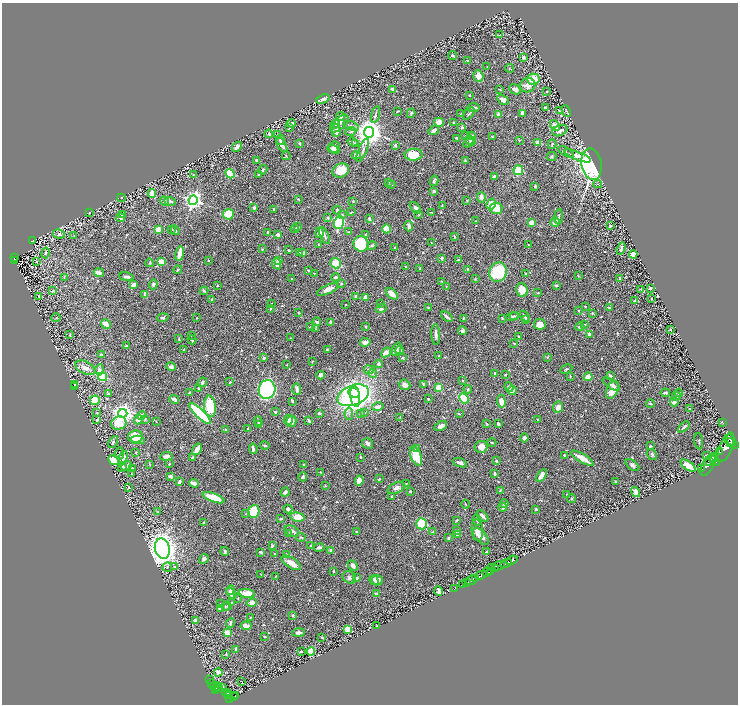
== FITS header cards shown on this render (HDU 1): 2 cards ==
NAXIS1  =                 1472
NAXIS2  =                 1404

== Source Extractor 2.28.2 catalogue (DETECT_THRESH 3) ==
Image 1472 x 1404 px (HDU 1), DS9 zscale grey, zoomed out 1/2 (1 PNG px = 2 x 2 image px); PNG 740 x 706 px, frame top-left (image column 1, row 1403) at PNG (2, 3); each listed source drawn as its Kron ellipse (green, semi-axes under 4 px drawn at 4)
Background 0.563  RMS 0.015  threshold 0.0437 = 3 sigma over >= 5 px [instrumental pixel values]
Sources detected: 669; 28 cannot appear on this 1/2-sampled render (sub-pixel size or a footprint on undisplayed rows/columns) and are neither listed nor drawn; of the other 641, the 500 brightest by FLUX_AUTO listed and drawn (141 fainter detections omitted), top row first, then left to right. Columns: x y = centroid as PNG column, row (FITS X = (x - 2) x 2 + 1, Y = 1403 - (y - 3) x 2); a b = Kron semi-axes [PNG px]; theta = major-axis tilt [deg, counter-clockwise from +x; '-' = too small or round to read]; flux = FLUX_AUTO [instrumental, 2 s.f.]
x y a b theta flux
500 35 3 2 - 1.6
453 56 4 2 - 4.4
523 57 3 2 - 10
468 61 3 2 - 3.1
487 67 3 2 - 1.6
509 68 4 3 - 2.5
478 76 6 5 - 27
533 79 6 5 - 44
528 85 8 7 - 18
392 89 3 3 - 7.4
499 89 4 2 - 1.8
515 89 6 4 -29 13
546 91 2 2 - 3.5
469 95 2 2 - 3.4
323 99 7 4 20 10
503 100 6 4 -29 16
545 107 3 3 - 4.9
473 108 7 3 -1 6.7
397 111 4 2 - 2
559 111 3 2 - 3.6
566 111 6 2 -65 3.1
411 113 5 2 - 3.7
522 113 3 3 - 17
375 114 9 3 74 4.4
460 114 3 2 - 1.7
469 114 7 2 49 4
498 114 2 2 - 32
340 116 4 4 - 14
439 122 5 4 - 28
291 123 4 2 - 7.8
339 123 11 5 44 15
454 123 4 2 - 2.2
335 124 4 4 - 3.4
555 125 6 4 -51 21
351 126 8 3 -19 6
289 127 2 2 - 2.3
462 128 4 3 - 5.3
434 130 6 3 35 13
336 131 6 4 -88 15
560 131 8 5 23 11
351 132 5 3 - 3.5
369 132 5 5 - 4000
269 134 4 4 - 6
278 135 4 2 - 1.7
465 136 3 3 - 1.9
472 136 4 4 - 5.9
492 137 3 2 - 2
456 138 4 3 - 3.3
280 140 5 3 - 8.2
469 140 4 3 - 4.6
519 140 3 2 - 2
353 142 5 4 - 4.2
470 142 7 3 29 5.1
537 142 2 2 - 36
356 143 4 4 - 8.3
299 144 2 2 - 2.9
552 144 5 3 - 4.7
282 145 8 3 -58 17
395 145 3 3 - 7.7
237 147 5 3 - 16
334 147 6 5 - 17
333 149 6 3 -27 12
363 150 12 3 67 6.5
566 152 9 3 -29 4.3
356 155 4 3 - 27
413 155 9 6 2 54
286 156 4 2 - 1.6
552 156 5 3 - 3
578 156 14 4 -22 23
256 160 3 2 - 4.3
465 161 4 3 - 2.1
591 164 16 10 -80 750
263 170 5 3 - 3.5
341 170 9 6 27 48
518 170 5 4 - 61
193 174 2 2 - 2
230 174 5 4 - 120
258 174 3 2 - 2.3
494 176 3 2 - 3.8
434 181 5 3 - 5
388 182 3 2 - 1.6
392 184 2 2 - 1.8
598 184 4 2 - 2.2
535 186 3 2 - 5.1
434 191 3 2 - 11
152 193 4 3 - 38
481 197 5 3 - 11
121 198 4 3 - 4
298 199 4 3 - 2
193 200 5 4 - 1100
164 201 5 4 - 8.2
170 201 6 4 -19 7.4
353 201 2 2 - 2.9
467 201 4 3 - 2.3
491 204 5 4 - 42
442 206 4 2 - 1.9
254 208 3 3 - 5.1
415 208 7 4 -46 9.2
496 208 6 5 - 59
274 209 3 2 - 2.5
337 210 4 3 - 5.4
89 212 2 2 - 1.8
352 212 3 1 - 2.1
432 212 3 2 - 1.7
122 214 4 3 - 4.3
228 214 5 5 - 57
343 215 4 3 - 2.3
419 215 4 2 - 1.9
559 216 8 3 85 3.5
120 218 5 3 - 6.4
328 218 4 3 - 2.8
369 219 4 3 - 5.3
475 221 2 2 - 1.8
339 222 6 5 - 270
555 222 5 3 - 12
531 223 3 3 - 29
610 225 3 2 - 4.2
409 226 5 3 - 13
297 227 3 3 - 6.8
171 229 4 3 - 4.1
295 229 4 3 - 3
387 229 4 4 - 56
158 230 3 2 - 47
175 230 5 2 - 5.6
267 232 2 2 - 3.5
349 232 3 2 - 4.3
319 233 5 4 - 24
59 234 6 4 -11 9.4
278 235 3 3 - 10
324 235 9 4 -66 7.3
365 235 3 2 - 2.4
74 236 3 2 - 1.8
454 236 4 2 - 1.9
32 241 4 2 - 96
431 243 2 2 - 1.7
361 244 8 7 - 140
318 245 4 2 - 1.9
372 245 5 4 - 4
529 245 3 2 - 2.4
395 247 2 2 - 2.5
262 249 3 2 - 2.3
621 249 6 3 69 10
288 250 2 2 - 2.8
45 253 5 3 - 5.9
299 253 3 2 - 7.4
303 253 3 2 - 7.7
180 254 7 3 79 32
633 254 4 3 - 18
14 258 4 2 - 57
441 258 3 3 - 4.5
208 260 3 2 - 2.2
279 260 4 3 - 6.5
458 260 3 2 - 2.6
15 261 2 1 - 11
36 261 3 3 - 2.2
161 262 4 3 - 48
150 263 4 3 - 2.7
336 263 5 5 - 72
277 264 6 4 -69 12
406 267 3 2 - 2.2
420 269 3 2 - 2.9
468 269 2 2 - 8.7
178 270 4 2 - 3.5
308 270 4 2 - 3.7
498 272 10 8 71 170
99 273 5 3 - 14
314 273 2 2 - 1.7
525 273 2 2 - 3.6
578 276 4 2 - 1.9
64 277 3 3 - 2.1
127 277 7 3 -9 8.3
336 277 4 4 - 4.5
292 279 3 2 - 1.8
475 279 3 3 - 1.9
619 279 3 2 - 4.2
442 281 3 2 - 1.7
341 283 3 3 - 3.2
153 284 5 4 - 5.1
133 285 3 2 - 24
217 285 2 2 - 2
556 285 4 3 - 3.5
446 286 3 3 - 1.8
650 288 2 2 - 4.1
328 289 11 4 24 20
641 289 4 2 - 1.9
522 290 7 6 - 44
52 291 4 2 - 2
204 291 4 3 - 3.9
538 293 3 2 - 2.7
145 294 4 2 - 10
392 294 7 4 -41 21
39 296 2 2 - 2.7
356 296 3 2 - 10
365 297 4 3 - 8.1
652 298 3 2 - 2
212 299 3 2 - 3.1
635 301 4 2 - 8.1
380 303 3 2 - 2.2
271 304 3 2 - 4.4
345 305 2 2 - 2
585 306 2 2 - 2.7
428 307 3 2 - 2.1
609 308 4 3 - 3.4
270 309 3 3 - 3.6
381 309 5 4 - 7.9
579 311 3 2 - 2.9
298 313 3 3 - 1.9
592 313 3 3 - 2.9
514 316 4 3 - 3.4
525 316 6 2 -52 7
447 317 6 3 -37 8.4
512 317 7 3 12 5.7
56 318 4 3 - 3.2
163 318 6 4 18 4.9
197 318 2 2 - 2.6
464 318 3 3 - 3
502 318 4 3 - 2.6
526 320 3 3 - 2.2
317 322 4 3 - 6.3
331 322 2 2 - 20
106 324 5 3 - 40
540 324 6 5 - 22
584 325 2 2 - 10
310 327 3 2 - 2.3
366 327 3 3 - 2.2
580 327 4 3 - 7.1
316 329 3 3 - 1.8
670 329 3 2 - 4.5
462 331 4 4 - 8.5
436 334 10 3 -89 10
589 334 3 3 - 5.7
70 335 3 3 - 2
192 336 3 3 - 2.1
518 336 2 2 - 4.3
291 338 3 2 - 1.7
179 339 3 2 - 2.8
192 340 4 3 - 5.8
365 342 5 3 - 21
514 343 3 2 - 2.4
126 346 3 2 - 2.7
397 349 7 3 68 7.7
184 350 2 2 - 2.5
327 350 3 2 - 5.8
399 350 4 3 - 9
386 352 5 3 - 16
101 355 3 3 - 5.8
439 356 3 2 - 2.5
547 357 3 2 - 1.6
264 358 2 2 - 14
402 358 3 3 - 3.2
312 361 3 2 - 1.7
378 364 4 3 - 5.1
287 365 3 2 - 1.8
171 367 5 3 - 9.4
85 368 11 6 -27 22
566 369 6 3 25 3.6
99 370 6 4 82 9.5
369 370 5 3 - 6.4
372 373 5 4 - 5.1
495 373 4 3 - 4.4
321 375 4 3 - 19
505 375 3 2 - 2.3
610 375 4 3 - 5.7
570 376 3 2 - 1.6
102 377 5 4 - 82
588 377 4 4 - 36
463 381 3 2 - 2
202 382 5 3 - 6
230 382 3 2 - 2.8
423 384 3 2 - 5.5
611 384 10 3 -33 11
75 385 4 2 - 2.4
404 385 6 5 - 11
75 387 4 3 - 3.7
439 387 3 3 - 41
509 387 5 4 - 8.4
198 388 3 2 - 2.8
267 389 9 8 - 780
297 389 6 3 -88 8.3
468 389 4 3 - 3.7
612 390 9 5 65 29
512 391 4 3 - 15
189 393 4 3 - 4.1
354 393 6 4 -24 360
665 393 5 2 - 4.8
679 393 4 2 - 2.7
108 394 4 3 - 3.2
353 395 16 10 20 860
355 396 10 4 -83 330
676 396 4 3 - 4.4
464 398 5 4 - 110
174 399 5 2 - 12
428 399 2 2 - 2.6
95 400 5 4 - 56
292 401 3 2 - 3.4
501 401 7 4 -88 18
674 402 4 3 - 10
650 404 4 2 - 4
210 406 11 6 -84 120
378 407 6 3 15 16
558 407 6 5 - 16
689 408 2 2 - 1.7
97 412 2 2 - 1.6
275 412 2 2 - 3.4
364 412 4 2 - 2.5
123 413 4 4 - 1600
200 413 14 4 -45 300
319 413 3 3 - 5.6
361 413 4 3 - 2.6
349 414 6 3 -86 6.6
459 414 4 3 - 2.8
141 416 4 3 - 6.5
400 417 4 2 - 1.8
145 419 3 3 - 2.1
538 419 2 2 - 3.2
97 420 4 2 - 4.4
138 420 5 4 - 23
289 420 5 4 - 14
309 420 4 2 - 4.5
156 421 2 2 - 1.8
258 421 5 3 - 3.9
291 421 6 5 - 13
722 422 3 2 - 1.9
119 423 8 6 21 53
258 424 3 3 - 3.2
487 424 4 3 - 2.4
498 424 4 2 - 6
441 426 7 4 25 14
684 427 7 3 41 6.1
248 428 2 2 - 4.6
226 430 3 2 - 5.7
135 437 7 6 - 48
524 438 4 4 - 7.7
138 440 7 4 1 19
731 440 6 2 -61 820
699 441 8 3 -83 3.3
113 442 6 4 60 4.7
492 442 4 2 - 2.4
732 443 7 2 -31 1500
368 444 5 5 - 7.8
265 445 5 3 - 3.6
650 446 3 2 - 2.6
481 447 6 6 - 25
726 447 15 6 68 3600
416 448 3 3 - 3.2
197 449 6 3 55 33
253 449 5 2 - 10
136 452 4 2 - 2.7
719 452 2 1 - 56
120 453 6 3 89 4.4
652 454 6 4 -56 4.6
564 455 3 3 - 2.8
166 456 6 3 6 10
416 456 10 5 -68 56
706 456 3 2 - 2.1
123 457 6 3 68 16
193 457 4 3 - 6.8
360 457 3 3 - 2.7
582 458 13 3 -30 38
714 458 4 2 - 900
114 460 5 3 - 75
496 461 3 3 - 4.5
709 461 2 1 - 350
715 461 5 3 - 1300
460 463 7 3 -19 12
150 464 3 2 - 2.2
169 464 2 2 - 2.5
303 465 3 2 - 2.4
632 465 8 4 -38 7.7
708 465 12 6 60 3300
126 466 6 3 42 8.8
688 466 8 4 -34 45
123 467 5 3 - 5.6
132 468 3 2 - 2.7
702 469 2 1 - 64
320 472 2 2 - 2.1
132 474 2 2 - 1.9
494 474 3 2 - 4
170 476 3 2 - 16
541 476 7 3 57 24
303 477 5 3 - 5.5
379 479 4 2 - 2.8
359 481 5 4 - 18
179 482 4 3 - 7.2
615 482 3 2 - 2.9
194 483 5 3 - 15
406 484 3 2 - 1.7
325 486 4 3 - 2.3
128 487 2 2 - 1.8
396 488 9 5 26 14
500 490 4 2 - 1.8
410 491 3 3 - 3.5
285 492 4 3 - 9.4
635 492 5 3 - 23
567 494 2 2 - 2
392 496 3 2 - 2.2
213 498 11 4 -21 63
571 499 4 3 - 2.5
465 504 4 2 - 1.7
504 504 4 4 - 5.2
503 507 4 3 - 10
288 509 4 3 - 7.7
536 509 2 2 - 10
254 511 6 5 - 120
158 512 4 3 - 2.2
246 513 3 2 - 2.1
482 516 7 3 -43 15
297 517 7 4 -7 41
281 519 4 3 - 4.7
456 520 3 2 - 3.1
477 520 5 3 - 3.7
204 523 2 2 - 2.5
422 524 6 5 - 90
477 530 11 5 -85 20
292 531 8 5 -30 11
356 531 2 2 - 2.3
456 531 4 3 - 2.4
433 532 3 2 - 2.6
288 534 2 2 - 5.4
457 534 4 3 - 8.9
481 536 10 5 -49 20
301 537 4 3 - 3.5
448 538 3 2 - 3.9
272 546 4 3 - 4
310 546 2 2 - 1.8
319 547 5 3 - 6.4
162 549 10 7 -77 2700
331 550 2 2 - 17
225 551 4 4 - 4.2
261 552 4 2 - 5.6
487 552 3 2 - 4.3
274 554 3 2 - 1.8
286 554 4 3 - 3.4
204 559 5 4 - 6.7
512 560 6 3 24 870
291 563 11 5 -32 25
506 563 6 2 26 730
353 566 6 4 -48 9.3
499 566 6 3 26 520
167 567 5 4 - 5.5
175 567 3 3 - 6.5
491 567 3 2 - 120
495 569 3 3 - 280
333 571 3 2 - 3.2
491 571 3 2 - 300
487 572 5 3 - 450
261 574 2 2 - 1.7
481 575 6 2 24 1400
275 577 4 2 - 1.9
349 577 7 5 -36 8.8
356 578 3 3 - 5.7
475 578 2 2 - 350
374 580 5 3 - 4.6
377 580 5 5 - 15
472 580 6 2 38 900
467 583 2 2 - 150
463 585 2 1 - 110
454 589 2 1 - 13
230 590 5 3 - 10
439 591 4 3 - 13
231 593 6 4 -52 14
247 593 8 3 -8 55
377 593 4 3 - 2
238 598 3 2 - 1.9
231 602 3 3 - 1.9
221 603 3 2 - 2
252 603 5 4 - 17
227 606 4 4 - 4.5
225 607 4 3 - 2.3
220 608 4 2 - 6.2
293 615 2 2 - 12
250 617 2 2 - 1.6
195 621 3 3 - 17
230 623 5 3 - 5.1
246 626 5 3 - 24
377 626 3 2 - 2.4
347 629 3 3 - 34
227 633 4 3 - 35
299 633 6 3 3 14
265 636 3 2 - 2.8
322 637 3 3 - 3.6
236 649 3 2 - 9.7
311 651 4 4 - 51
301 652 2 2 - 3.3
226 654 2 2 - 3.7
218 672 4 4 - 17
210 680 2 1 - 8.6
242 682 2 1 - 36
212 684 2 2 - 11
215 686 6 3 2 250
216 688 3 2 - 160
219 688 2 1 - 24
222 688 2 2 - 82
215 690 2 1 - 56
226 693 4 2 - 110
228 694 2 2 - 140
229 695 4 2 - 230
233 696 4 2 - 200
236 696 2 2 - 66
229 698 3 3 - 350
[141 fainter detections neither listed nor drawn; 28 sub-pixel or undisplayed-footprint detections neither listed nor drawn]